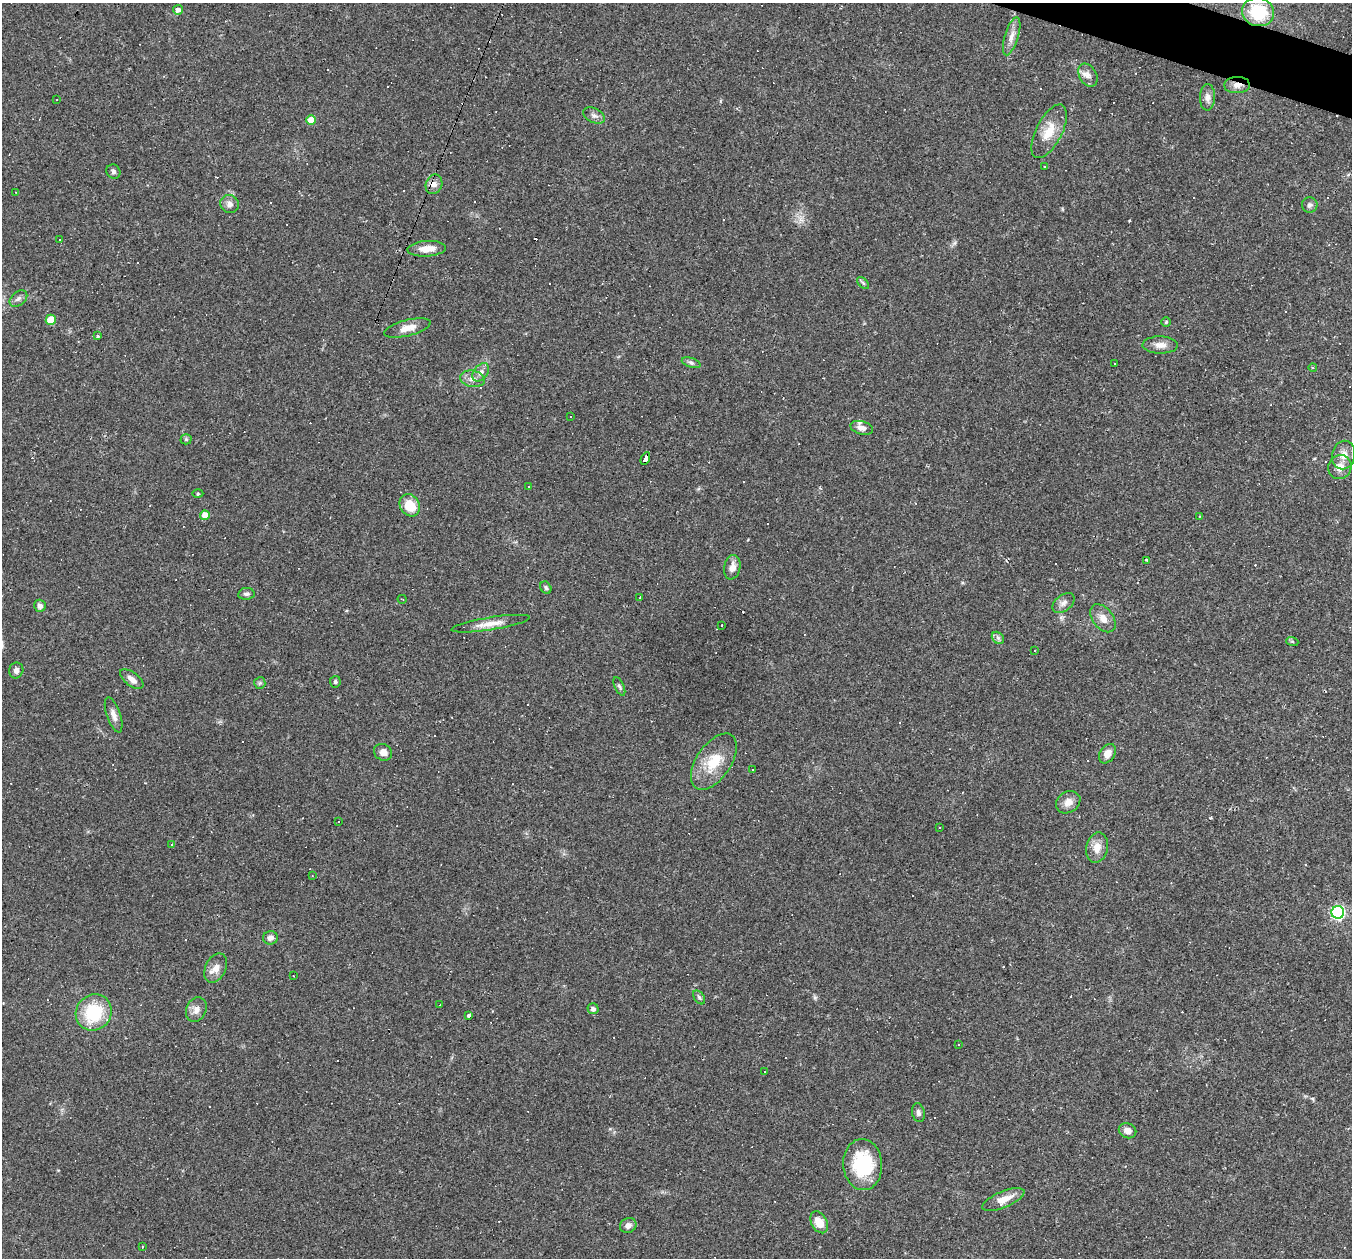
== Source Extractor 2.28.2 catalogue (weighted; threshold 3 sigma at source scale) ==
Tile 10 of 4 x 4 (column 2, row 3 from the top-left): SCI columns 1351-2700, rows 1518-2773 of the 5399 x 5416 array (HDU 1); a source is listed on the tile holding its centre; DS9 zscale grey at full resolution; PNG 1354 x 1260 px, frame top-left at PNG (2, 3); each listed source drawn as its Kron ellipse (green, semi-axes under 4 px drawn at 4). Shown black and unused: <1% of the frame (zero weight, under 2 of 3 exposures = <1% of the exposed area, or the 3 px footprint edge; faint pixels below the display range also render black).
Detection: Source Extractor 2.28.2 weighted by HDU 2 'WHT'; one run over the whole footprint, this tile lists its part. Background 0.0351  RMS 0.0048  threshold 0.0214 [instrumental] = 3 sigma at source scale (4.5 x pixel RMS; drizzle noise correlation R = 1.50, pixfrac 1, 0.05/0.05 arcsec/px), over >= 5 px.
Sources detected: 156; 65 cosmic-ray / hot-pixel residue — neither listed nor drawn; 1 inside a brighter listed object's ellipse — not listed separately; the other 90 listed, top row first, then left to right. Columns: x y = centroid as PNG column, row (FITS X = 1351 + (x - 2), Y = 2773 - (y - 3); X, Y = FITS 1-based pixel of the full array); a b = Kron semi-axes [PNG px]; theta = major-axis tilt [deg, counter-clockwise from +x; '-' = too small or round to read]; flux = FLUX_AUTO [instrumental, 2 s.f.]
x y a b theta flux
178 10 5 5 - 2
1258 12 16 14 -16 22
1012 36 20 7 73 3.7
1088 75 12 8 -61 2.7
1237 85 13 8 2 3
1207 97 13 7 87 2.3
57 100 3 2 - 0.44
594 116 11 7 -26 1.9
311 120 5 5 - 6.9
1049 131 29 13 63 9.3
1044 166 3 2 - 0.37
113 172 7 6 - 1.2
434 184 10 8 69 2.7
16 192 3 2 - 0.36
230 204 9 9 - 2.4
1310 205 8 7 - 1.5
59 239 2 2 - 0.52
427 249 19 8 4 5.7
863 283 7 4 -45 0.84
18 299 10 6 39 1.6
51 320 5 5 - 11
1166 322 5 5 - 0.6
407 328 24 8 14 5.2
98 336 3 3 - 1.8
1160 345 17 8 -1 3.7
691 363 10 4 -18 1.1
1115 364 2 2 - 0.32
1313 368 4 3 - 0.48
481 372 10 6 51 2.4
472 379 12 8 -10 2.8
571 416 3 2 - 0.67
862 428 11 6 -15 2.4
186 439 5 5 - 0.65
1344 455 14 11 78 4.3
645 458 7 4 66 51
1340 467 12 11 - 4.7
529 486 3 3 - 6.6
198 494 5 3 - 0.5
410 505 12 9 -59 10
205 515 5 4 - 4.5
1200 516 3 2 - 0.39
1147 560 4 2 - 1.6
732 567 12 8 79 3.5
546 588 6 5 - 0.97
246 594 8 5 7 1.2
640 598 3 2 - 0.85
402 599 4 2 - 0.42
1063 603 12 8 39 2.4
40 606 6 5 - 1.8
1103 618 16 10 -52 4.2
490 624 39 6 9 5.8
722 625 3 2 - 0.49
998 638 7 5 -45 1.1
1292 641 6 4 -19 0.6
1035 651 3 2 - 0.4
16 670 8 7 - 1.8
132 679 13 6 -37 3.1
335 682 6 5 - 0.79
260 683 6 5 - 0.84
619 686 10 4 -65 0.97
114 715 18 7 -71 3
383 752 9 8 - 2.9
1107 754 10 7 57 3.6
714 762 32 17 56 14
752 769 2 2 - 0.3
1068 802 13 10 32 3.7
338 822 2 2 - 0.42
940 827 2 2 - 0.37
172 844 4 3 - 0.45
1097 848 15 11 77 4.8
312 876 3 2 - 0.25
1338 912 6 6 - 88
270 938 7 6 - 2.2
216 968 15 10 65 4.2
293 976 2 2 - 0.29
699 997 8 5 -54 1
440 1005 3 2 - 0.64
593 1009 5 5 - 1.6
196 1010 13 10 64 3.2
94 1012 19 17 46 23
469 1015 4 3 - 6
958 1045 3 3 - 7.2
765 1071 2 2 - 0.4
918 1113 9 6 -78 1.6
1128 1131 9 7 -22 2.9
863 1165 25 19 -86 29
1003 1199 23 8 23 6.6
819 1222 12 7 -61 6.8
628 1225 8 7 - 2.4
142 1247 3 3 - 0.51
Overlapping masked pixels (flux is a lower limit): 2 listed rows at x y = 1237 85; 645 458